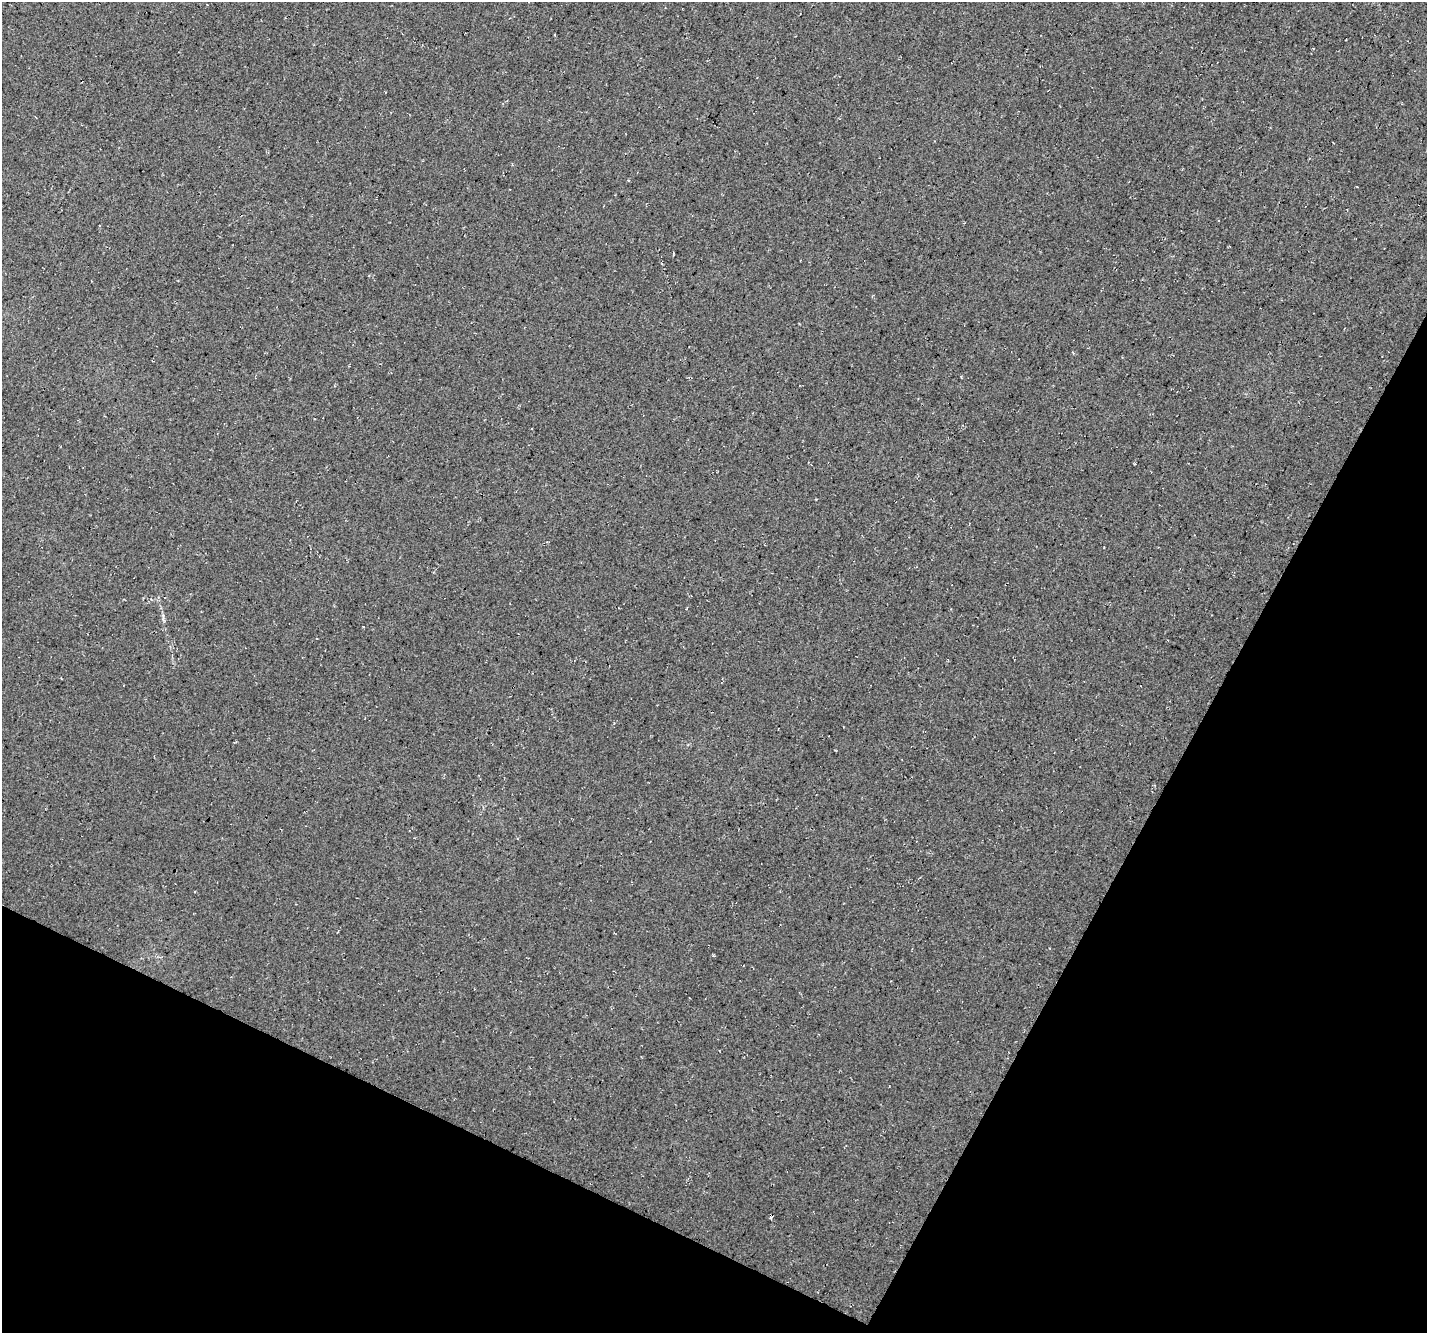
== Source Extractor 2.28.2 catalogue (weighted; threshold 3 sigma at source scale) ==
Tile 15 of 4 x 4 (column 3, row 4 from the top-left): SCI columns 2882-4306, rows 252-1582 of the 5769 x 5892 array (HDU 1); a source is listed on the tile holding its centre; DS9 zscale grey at full resolution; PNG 1429 x 1335 px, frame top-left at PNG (2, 2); no overlay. Shown black and unused: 25% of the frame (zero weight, under 3 of 4 exposures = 5% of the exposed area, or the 3 px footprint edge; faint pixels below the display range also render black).
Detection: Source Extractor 2.28.2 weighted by HDU 2 'WHT'; one run over the whole footprint, this tile lists its part. Background 0.0391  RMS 0.0096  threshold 0.0434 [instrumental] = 3 sigma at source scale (4.5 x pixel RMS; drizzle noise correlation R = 1.50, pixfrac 1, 0.0396/0.0396 arcsec/px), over >= 5 px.
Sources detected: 4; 2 cosmic-ray / hot-pixel residue — not listed; the other 2 listed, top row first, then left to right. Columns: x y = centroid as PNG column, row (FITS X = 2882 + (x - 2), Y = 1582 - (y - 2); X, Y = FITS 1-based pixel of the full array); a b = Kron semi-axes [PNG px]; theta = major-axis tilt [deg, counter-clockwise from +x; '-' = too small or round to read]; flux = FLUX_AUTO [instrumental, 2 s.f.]
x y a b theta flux
163 616 11 3 -80 2.3
364 627 3 3 - 2.1